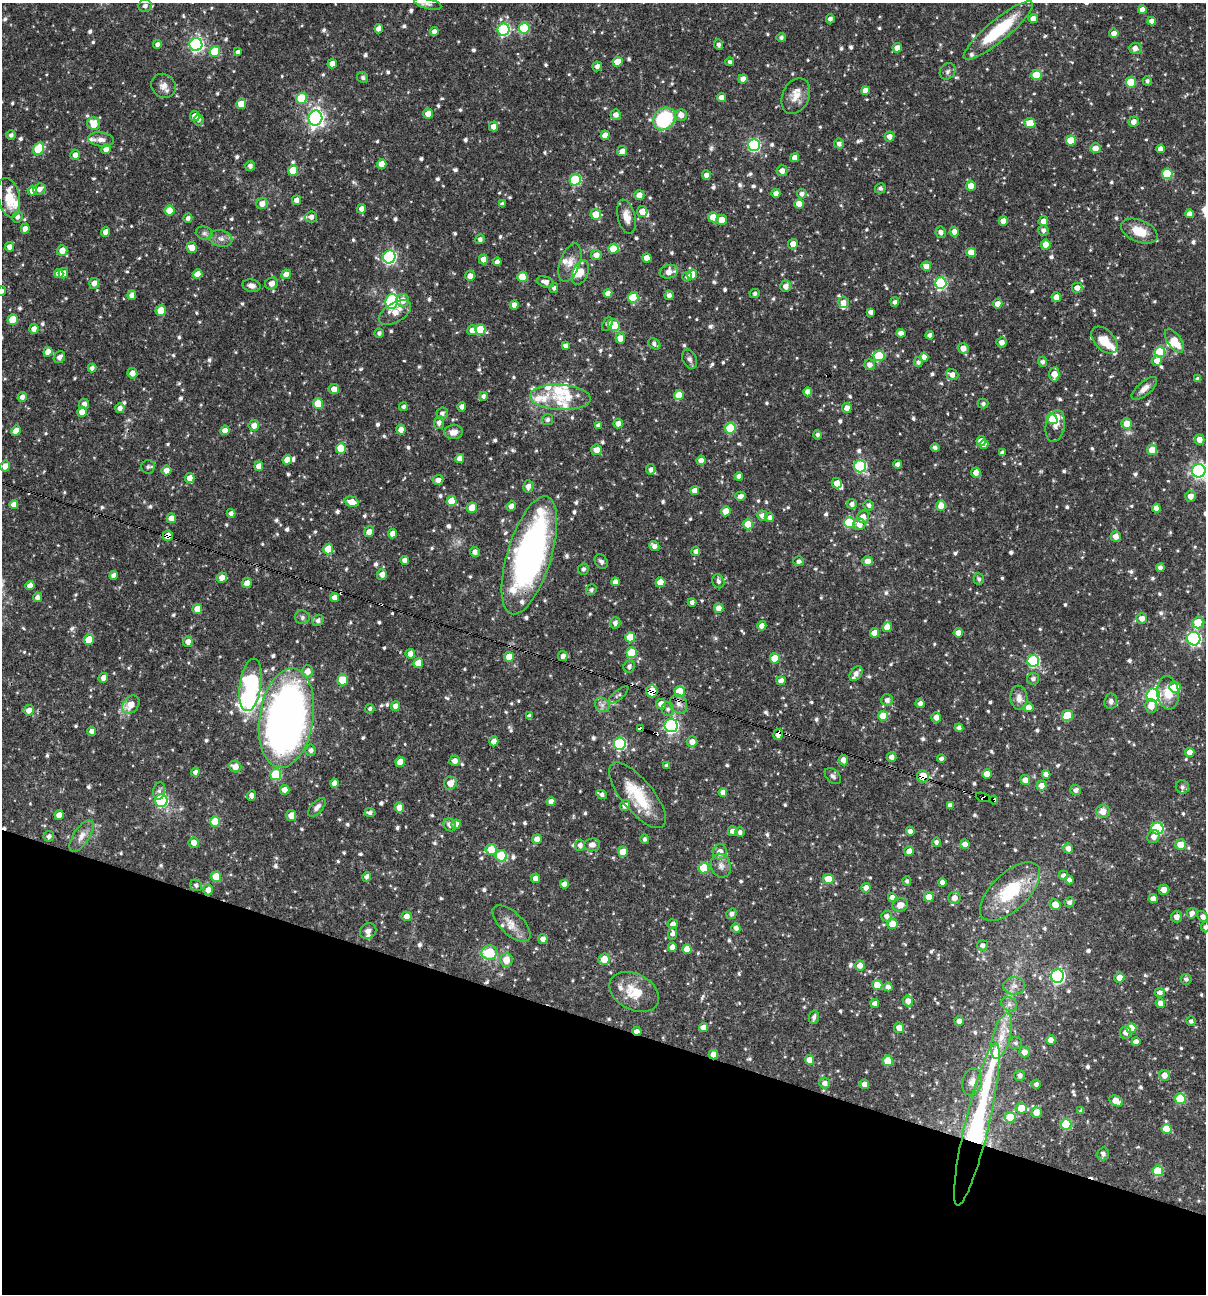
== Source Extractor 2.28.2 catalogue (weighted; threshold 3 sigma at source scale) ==
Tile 15 of 4 x 4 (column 3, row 4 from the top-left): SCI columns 2656-3859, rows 1-1292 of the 5186 x 5168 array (HDU 1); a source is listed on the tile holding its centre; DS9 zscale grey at full resolution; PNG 1208 x 1296 px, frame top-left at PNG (2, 3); each listed source drawn as its Kron ellipse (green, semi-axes under 4 px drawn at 4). Shown black and unused: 21% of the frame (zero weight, under 3 of 4 exposures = <1% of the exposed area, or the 3 px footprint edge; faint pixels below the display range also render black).
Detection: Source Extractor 2.28.2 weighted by HDU 2 'WHT'; one run over the whole footprint, this tile lists its part. Background 0.0698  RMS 0.0035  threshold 0.0159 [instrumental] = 3 sigma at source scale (4.5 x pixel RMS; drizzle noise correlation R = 1.50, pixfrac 1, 0.05/0.05 arcsec/px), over >= 5 px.
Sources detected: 874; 1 inside a brighter object's white glare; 5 cosmic-ray / hot-pixel residue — neither listed nor drawn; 29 inside a brighter listed object's ellipse — not listed separately; of the other 839, all 500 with FLUX_AUTO >= 0.88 (the completeness limit of this list) listed and drawn (339 fainter detections not listed), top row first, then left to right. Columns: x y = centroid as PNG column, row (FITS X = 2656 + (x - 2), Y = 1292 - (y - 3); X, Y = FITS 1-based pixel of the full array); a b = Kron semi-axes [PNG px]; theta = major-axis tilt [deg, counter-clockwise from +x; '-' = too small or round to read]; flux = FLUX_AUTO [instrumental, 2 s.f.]
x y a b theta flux
428 4 14 5 -13 1.1
145 6 6 6 - 1.3
1142 10 4 4 - 2.3
830 19 4 4 - 1
1033 19 4 4 - 2.5
1152 21 4 4 - 2.1
524 28 5 5 - 18
379 29 4 4 - 2.3
504 30 6 6 - 37
998 30 44 10 39 20
434 32 4 4 - 1.7
1114 33 4 4 - 2
781 38 5 4 - 0.94
157 44 4 4 - 1.3
196 45 6 6 - 73
719 45 5 4 - 1.1
897 48 4 4 - 2.4
1135 48 6 5 - 2.2
215 51 5 5 - 10
238 52 4 4 - 1.2
618 62 5 5 - 5.5
730 62 4 4 - 0.93
332 64 4 4 - 2.6
597 66 5 4 - 1.4
948 71 8 7 - 1.2
1037 75 5 5 - 10
363 77 6 5 - 0.96
743 79 4 4 - 1.9
1147 81 5 4 - 0.94
1131 82 5 5 - 12
163 86 13 11 -44 2.5
866 91 4 4 - 3.3
796 96 19 13 66 4.4
301 98 5 5 - 13
721 98 4 4 - 2.3
241 104 5 4 - 4.8
428 113 5 5 - 3.5
616 115 5 5 - 1.8
681 115 6 6 - 2
195 116 5 5 - 2.6
315 118 7 7 - 120
664 119 12 10 48 26
199 120 5 5 - 0.9
1134 122 5 5 - 2.2
1030 123 5 5 - 8
94 124 6 6 - 5
493 126 5 4 - 2.2
11 135 5 4 - 1.1
605 135 5 4 - 3.1
889 136 5 5 - 1.9
101 140 13 7 -8 1.9
1071 140 5 5 - 7.1
839 144 5 5 - 1.4
754 145 6 6 - 45
1095 148 5 5 - 2.6
39 149 6 5 - 12
106 149 5 4 - 2
1160 149 4 4 - 2
622 151 5 5 - 2
75 155 5 5 - 1.8
795 158 4 4 - 2.4
382 164 5 4 - 4.3
250 166 5 5 - 1.4
293 170 5 5 - 7.7
782 171 5 5 - 2
1167 174 5 5 - 17
706 175 5 4 - 1.7
575 180 5 5 - 25
971 186 5 5 - 4
880 188 5 5 - 0.93
40 189 6 5 - 1.6
32 191 5 4 - 2.3
776 193 4 4 - 1.6
802 194 5 4 - 1.3
639 195 5 5 - 2.4
9 198 20 11 -78 8.3
296 200 5 4 - 1.9
262 204 6 5 - 2.5
502 204 4 3 - 1.2
799 204 5 4 - 3.7
361 209 5 4 - 1.7
170 211 5 5 - 8.1
642 211 5 5 - 2.8
596 214 5 5 - 6
1190 214 4 4 - 2.5
18 217 5 5 - 1.2
311 217 6 5 - 1.6
626 217 17 9 -76 3.4
713 217 5 5 - 5
188 218 4 4 - 1.1
722 220 5 5 - 3.2
1003 221 4 4 - 3
1043 221 5 4 - 2.4
25 229 5 4 - 2.2
1043 230 5 5 - 1.3
1139 231 19 11 -22 6.9
106 232 5 4 - 2.3
941 232 5 5 - 1.4
954 232 5 4 - 1.9
204 233 8 6 -14 1.1
221 238 11 8 -13 2
480 239 5 4 - 1.2
793 244 5 5 - 3.1
1046 245 5 5 - 3.8
9 247 5 4 - 1.8
192 248 5 5 - 3.5
613 249 5 5 - 6.6
62 250 5 5 - 3.2
971 252 5 4 - 4.4
596 255 5 5 - 2.3
389 257 6 6 - 56
647 258 4 4 - 3.4
483 259 5 4 - 2.5
497 262 4 4 - 2
570 263 20 10 70 3.7
926 266 5 5 - 2.4
580 272 13 7 68 2.5
669 272 9 7 12 3.3
59 273 5 4 - 2.8
63 273 5 5 - 2.4
197 274 5 4 - 2.7
286 274 5 4 - 2.2
692 275 5 5 - 5.7
470 276 5 5 - 2.1
522 277 5 5 - 6.6
687 277 5 4 - 0.94
545 282 9 5 -19 2
94 283 5 5 - 2.2
272 283 6 5 - 2.3
941 283 6 6 - 34
252 286 9 6 -12 1.7
786 286 5 5 - 2.4
554 288 5 4 - 0.88
1077 288 5 5 - 2.4
2 291 5 4 - 0.99
608 293 4 4 - 2.6
755 293 5 4 - 1
132 295 5 4 - 2.7
669 295 5 4 - 1.4
1056 297 5 4 - 2.5
633 298 5 5 - 14
403 300 6 6 - 3.1
392 301 7 6 - 50
895 302 5 4 - 1.2
843 303 5 5 - 2.1
997 304 5 4 - 2.4
514 305 4 4 - 2.3
161 310 5 5 - 5.5
395 312 18 9 31 3.7
871 312 4 4 - 1.4
13 319 5 5 - 6.9
607 324 7 5 66 1
614 325 6 5 - 8.9
34 329 5 4 - 2.1
480 329 5 5 - 8.1
472 330 5 5 - 2.6
379 333 4 4 - 0.95
901 333 4 4 - 2.2
930 335 4 4 - 1.7
620 338 5 5 - 3.2
1104 340 16 10 -45 6.3
1174 341 13 7 -54 5.5
1001 342 5 5 - 1.7
654 344 7 5 -38 1.1
566 346 4 4 - 1.3
963 348 5 5 - 2.6
48 352 5 4 - 3.3
1160 352 5 5 - 15
879 356 5 5 - 18
59 357 6 5 - 1.5
924 357 4 4 - 2.5
690 359 10 7 -65 1.2
1157 361 5 5 - 2.4
918 362 5 4 - 1.1
1042 362 5 4 - 0.93
870 365 5 5 - 1.7
92 368 4 4 - 1.3
132 373 5 5 - 2.6
1054 374 7 5 86 3.5
952 375 6 5 - 2
1198 379 4 4 - 1.1
1144 388 15 7 40 2.3
334 389 5 5 - 2.6
808 392 4 4 - 2
679 395 5 5 - 6.3
483 396 4 4 - 0.98
22 397 5 4 - 1.6
560 397 30 12 -3 8.4
84 404 5 5 - 1.5
318 404 5 5 - 7.5
983 404 5 5 - 0.88
403 407 4 4 - 0.95
462 407 4 4 - 1.4
120 408 5 4 - 1.7
847 408 5 4 - 2.5
82 412 5 5 - 2.7
442 414 6 5 - 1.4
548 419 5 5 - 0.91
1052 419 6 4 -40 7.9
439 423 6 5 - 1.6
618 424 5 4 - 2.2
1127 424 5 5 - 3.9
254 425 5 5 - 2.2
598 425 4 4 - 1.3
1055 426 16 9 79 2.5
730 428 5 5 - 19
225 430 5 4 - 2.5
401 430 5 4 - 2.6
16 431 5 4 - 3.7
453 432 9 7 4 2.3
817 435 5 4 - 0.98
1199 439 5 5 - 2.6
981 441 5 4 - 2.6
984 445 4 4 - 2.5
341 448 5 5 - 11
935 448 4 4 - 0.96
597 450 5 5 - 2.9
1152 450 5 5 - 5
1002 453 4 4 - 1
460 458 5 4 - 2.4
287 460 5 4 - 3.6
701 460 4 4 - 2.4
898 464 4 4 - 1.6
5 466 5 4 - 2.2
259 466 5 4 - 2.9
860 466 6 6 - 35
148 467 7 7 - 0.97
651 469 5 5 - 1.4
166 470 5 5 - 2.1
1199 471 7 6 - 81
976 473 5 5 - 2.3
739 476 4 4 - 1.6
190 478 5 4 - 3.1
438 480 5 5 - 1.6
837 483 5 5 - 2.6
528 486 6 5 - 1.6
695 491 4 4 - 2.3
740 496 5 4 - 1.7
1191 496 5 5 - 2.5
452 501 5 5 - 6.6
352 502 7 5 -17 3.4
852 504 5 5 - 1.4
14 505 4 4 - 2.2
869 505 5 5 - 1.1
511 506 5 4 - 1.9
941 506 5 5 - 3.7
472 508 5 5 - 6.2
1156 508 4 4 - 2.7
726 511 5 4 - 4.4
231 513 4 4 - 1.2
762 516 5 5 - 1.9
769 517 5 4 - 1.6
863 517 6 6 - 2.5
171 518 5 4 - 3.1
849 522 5 5 - 20
748 524 5 5 - 7.2
859 524 6 6 - 2.9
369 532 5 5 - 2.2
392 534 4 4 - 2.7
168 536 5 5 - 3.4
1116 536 5 5 - 2.4
654 546 5 4 - 1.4
328 549 5 5 - 7.3
696 551 4 4 - 1.1
475 552 5 4 - 1.5
529 555 61 22 73 130
405 560 4 4 - 2.1
601 561 7 6 - 1.1
799 561 5 5 - 1.2
867 561 5 5 - 2.5
1160 568 4 4 - 1.5
583 569 6 5 - 0.99
382 574 5 5 - 2.3
114 575 4 4 - 1.8
222 578 5 5 - 3
979 579 6 5 - 0.98
718 581 7 6 - 1.1
615 582 4 4 - 2.2
660 582 5 5 - 5.2
247 583 5 5 - 2.3
30 586 4 4 - 2.5
591 590 5 5 - 0.9
38 597 5 4 - 1.4
334 597 4 4 - 2
692 602 4 4 - 1.5
719 608 5 4 - 2.7
197 609 5 4 - 3.6
302 617 7 7 - 0.97
1142 618 5 5 - 2.4
318 620 6 5 - 1.2
1198 622 6 5 - 10
615 623 6 5 - 1.5
762 626 5 4 - 2.2
887 627 5 4 - 3.1
874 633 5 4 - 4
958 633 4 4 - 2.6
630 637 5 5 - 7.1
1194 639 7 6 - 60
89 640 5 5 - 7.3
188 642 5 4 - 2.3
632 653 5 5 - 12
410 654 5 4 - 2.6
563 656 5 4 - 1.8
509 657 5 5 - 6.8
775 658 5 5 - 7.2
1033 661 6 6 - 36
418 663 5 5 - 6.1
629 666 6 5 - 1.2
307 671 6 6 - 2.6
856 673 8 5 52 2
103 678 5 4 - 2
1033 679 6 6 - 1.2
343 680 5 5 - 8.2
781 681 4 4 - 2.3
250 685 26 10 82 75
1175 687 5 5 - 8.8
652 691 6 5 - 7.5
680 691 5 5 - 11
1168 693 17 11 -83 6
618 695 12 4 40 0.98
1153 695 7 6 - 72
1019 698 12 8 -82 2.4
887 700 6 6 - 1.4
1111 701 8 6 83 1.3
920 703 5 4 - 1.5
661 704 5 5 - 2.8
678 704 10 8 -57 2.1
131 705 10 7 52 4.1
602 705 8 6 -45 1.4
395 706 5 4 - 2.1
1151 706 7 6 - 2.7
1029 707 5 4 - 2.4
370 709 5 4 - 0.91
668 709 7 6 - 1.1
29 710 5 5 - 2.3
1067 715 5 5 - 12
529 716 4 4 - 1.3
883 716 5 5 - 6
936 717 5 5 - 2.4
286 718 50 27 81 230
671 725 7 6 - 72
959 728 4 4 - 1.3
641 729 4 3 - 2
92 731 5 4 - 2.3
778 734 5 5 - 2.5
494 741 5 4 - 2.6
692 742 5 5 - 2.3
620 744 6 6 - 38
311 750 5 5 - 1.3
1190 752 4 4 - 3.2
891 757 5 5 - 1.9
941 759 4 4 - 1
843 760 5 4 - 2.1
455 761 5 5 - 2
400 762 5 4 - 5.6
667 766 4 3 - 1
235 767 6 5 - 3
195 772 4 4 - 1.5
987 774 5 4 - 3.7
1046 774 4 4 - 2.2
276 775 5 5 - 19
833 776 9 6 -46 1
923 776 6 5 - 9.8
1025 780 5 5 - 2.6
334 783 4 4 - 2.3
450 783 6 6 - 3.4
1041 786 5 5 - 2.3
1182 787 7 6 - 1.2
285 790 5 4 - 2.8
1076 790 5 5 - 1.5
159 791 8 6 81 1.2
723 792 4 4 - 2.4
602 794 6 4 -29 1.3
251 795 5 4 - 1.4
637 795 40 16 -51 14
983 797 7 3 -21 8.6
994 800 4 4 - 3.7
161 801 6 6 - 35
551 802 4 4 - 2.5
625 805 5 5 - 2
950 805 4 4 - 1.7
317 807 11 5 48 1.4
400 807 5 4 - 4.4
1103 811 7 6 - 3.2
370 813 5 4 - 1.2
59 815 5 4 - 2.6
291 816 5 5 - 2.7
215 821 5 5 - 9.4
456 824 5 4 - 2
450 825 7 6 - 1.5
1157 828 6 6 - 33
733 831 5 5 - 2.3
910 831 4 4 - 1.6
740 832 5 4 - 1.2
49 836 5 5 - 1.2
81 836 18 8 57 2.9
1154 837 7 6 - 2.3
537 839 5 4 - 2.4
645 839 5 4 - 0.93
936 842 4 4 - 0.96
194 843 5 5 - 2.7
965 844 5 4 - 2.2
580 845 5 5 - 1.5
592 845 8 6 7 1.9
1181 845 5 5 - 6.9
1068 848 5 4 - 1.9
491 849 5 5 - 6.2
909 851 5 4 - 2.5
623 852 5 5 - 5.2
720 852 8 7 - 2.5
501 856 5 5 - 17
721 866 12 10 -71 2.2
704 868 5 5 - 15
1063 875 5 4 - 1.1
216 877 5 5 - 8.3
366 877 5 4 - 1.2
536 878 4 4 - 2.8
828 879 5 5 - 6.2
1069 880 4 4 - 1.2
907 881 5 4 - 0.91
942 882 4 4 - 1.8
564 884 5 4 - 2.3
196 885 6 5 - 0.88
866 888 5 4 - 2.2
208 890 5 5 - 2.1
1164 890 5 5 - 2.4
1010 892 38 18 44 21
929 897 5 5 - 3.1
892 898 5 4 - 2.3
954 898 6 6 - 2.6
1153 899 4 4 - 2.3
1069 902 5 5 - 1.1
900 905 7 6 - 2.6
1055 905 5 5 - 3.3
1192 913 5 4 - 1.8
732 914 5 5 - 1.6
406 916 5 5 - 2.3
886 916 5 5 - 1.4
1177 917 6 5 - 2.2
1203 917 6 4 -51 1.7
511 923 24 11 -43 4.3
673 924 5 5 - 2.2
892 924 5 5 - 6
1205 927 5 4 - 0.99
736 928 5 4 - 1.5
368 931 8 7 - 1.6
673 933 6 4 85 1.4
543 939 5 4 - 2.1
982 945 5 5 - 1.3
672 947 4 4 - 2.4
687 949 5 4 - 3.5
489 952 8 7 - 12
604 959 6 5 - 4.4
506 960 7 6 - 4.3
860 966 5 5 - 2.2
1057 976 7 6 - 71
1119 978 5 5 - 2.5
1186 979 5 5 - 1
877 985 5 5 - 4.7
1014 986 11 8 2 2.2
888 987 4 4 - 1.5
634 992 26 18 -27 9.1
1160 993 5 4 - 1.2
908 1001 5 5 - 2.5
875 1003 4 4 - 1.5
1160 1003 5 5 - 2.5
1009 1004 8 6 -26 1.5
814 1017 7 5 78 1.1
959 1021 4 4 - 1.7
1191 1021 5 4 - 0.9
703 1027 4 4 - 2.4
899 1028 5 5 - 2.9
1131 1028 5 5 - 8.3
637 1031 5 3 - 2.2
1126 1033 6 5 - 1.8
1002 1036 24 8 74 5.9
1051 1040 4 4 - 3.2
1136 1042 4 4 - 2
1016 1043 6 6 - 0.89
1024 1052 5 5 - 2.5
713 1055 5 4 - 3.6
810 1060 5 4 - 3.9
888 1061 5 5 - 9.4
1020 1075 5 5 - 1.3
1164 1075 5 5 - 2.9
972 1082 14 9 75 2.3
825 1083 5 5 - 1.7
864 1084 5 5 - 2.2
1036 1084 4 4 - 1.1
1180 1099 5 5 - 14
1116 1101 7 5 -29 5.1
1021 1108 5 5 - 4.6
1081 1111 4 4 - 0.88
1036 1112 5 5 - 3
1010 1117 5 5 - 9
977 1124 83 12 77 75
1066 1124 5 5 - 17
1166 1129 5 5 - 6.5
1103 1154 6 6 - 1.5
1158 1171 5 5 - 16
Overlapping masked pixels (flux is a lower limit): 11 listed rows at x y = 168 536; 529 555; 652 691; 641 729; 778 734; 923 776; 983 797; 994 800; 637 1031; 713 1055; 977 1124
Isophote crosses this tile's border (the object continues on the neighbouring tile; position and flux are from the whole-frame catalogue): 3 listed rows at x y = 2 291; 1199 471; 1205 927